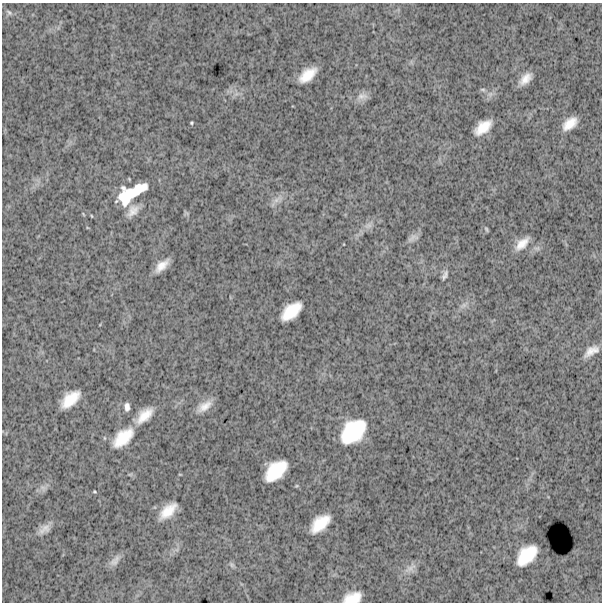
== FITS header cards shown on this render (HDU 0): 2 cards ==
NAXIS1  =                  600
NAXIS2  =                  600

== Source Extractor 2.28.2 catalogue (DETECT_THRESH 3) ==
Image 600 x 600 px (HDU 0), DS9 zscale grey, 1 PNG px = 1 image px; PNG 604 x 604 px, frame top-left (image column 1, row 600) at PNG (2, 3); no overlay
Background 1820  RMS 260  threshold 775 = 3 sigma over >= 5 px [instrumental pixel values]
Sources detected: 39; all 39 listed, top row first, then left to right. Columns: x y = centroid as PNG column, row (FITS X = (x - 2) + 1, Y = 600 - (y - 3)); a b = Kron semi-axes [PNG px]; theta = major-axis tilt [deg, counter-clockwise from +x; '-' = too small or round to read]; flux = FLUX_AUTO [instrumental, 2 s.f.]
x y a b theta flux
9 12 9 5 -43 3.7e+04
307 75 18 9 40 3.4e+05
525 79 13 7 44 1.8e+05
483 90 8 5 -17 3.5e+04
236 94 7 4 18 4.5e+04
362 96 17 10 4 1.3e+05
192 123 3 3 - 2.0e+04
570 123 15 8 39 2.6e+05
483 127 17 10 39 3.3e+05
131 193 34 14 31 7.4e+05
277 199 17 6 34 1.1e+05
133 211 15 9 48 1.8e+05
92 216 4 2 - 1.4e+04
368 225 12 7 30 9.5e+04
486 229 7 4 -71 2.6e+04
413 238 14 7 24 8.2e+04
522 244 20 9 43 2.1e+05
162 266 14 7 42 2.0e+05
445 275 14 6 65 6.8e+04
464 305 14 5 37 8.6e+04
291 311 21 11 41 4.7e+05
591 351 19 9 32 1.8e+05
70 399 20 10 41 4.1e+05
204 406 18 9 33 2.1e+05
127 407 8 5 -90 8.2e+04
144 415 23 11 41 3.2e+05
353 431 25 17 43 1.0e+06
123 438 28 15 43 5.2e+05
276 471 23 13 43 6.7e+05
43 488 10 7 -33 6.8e+04
94 492 3 2 - 1.7e+04
168 511 19 9 42 3.3e+05
320 523 20 11 42 4.5e+05
44 529 18 9 33 1.5e+05
527 555 21 13 46 5.7e+05
115 561 18 8 51 1.1e+05
232 565 8 6 -45 3.9e+04
410 568 19 9 34 1.4e+05
353 598 16 9 15 3.1e+05
At the frame edge (FLAGS 8, measured only in part): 1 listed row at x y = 353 598